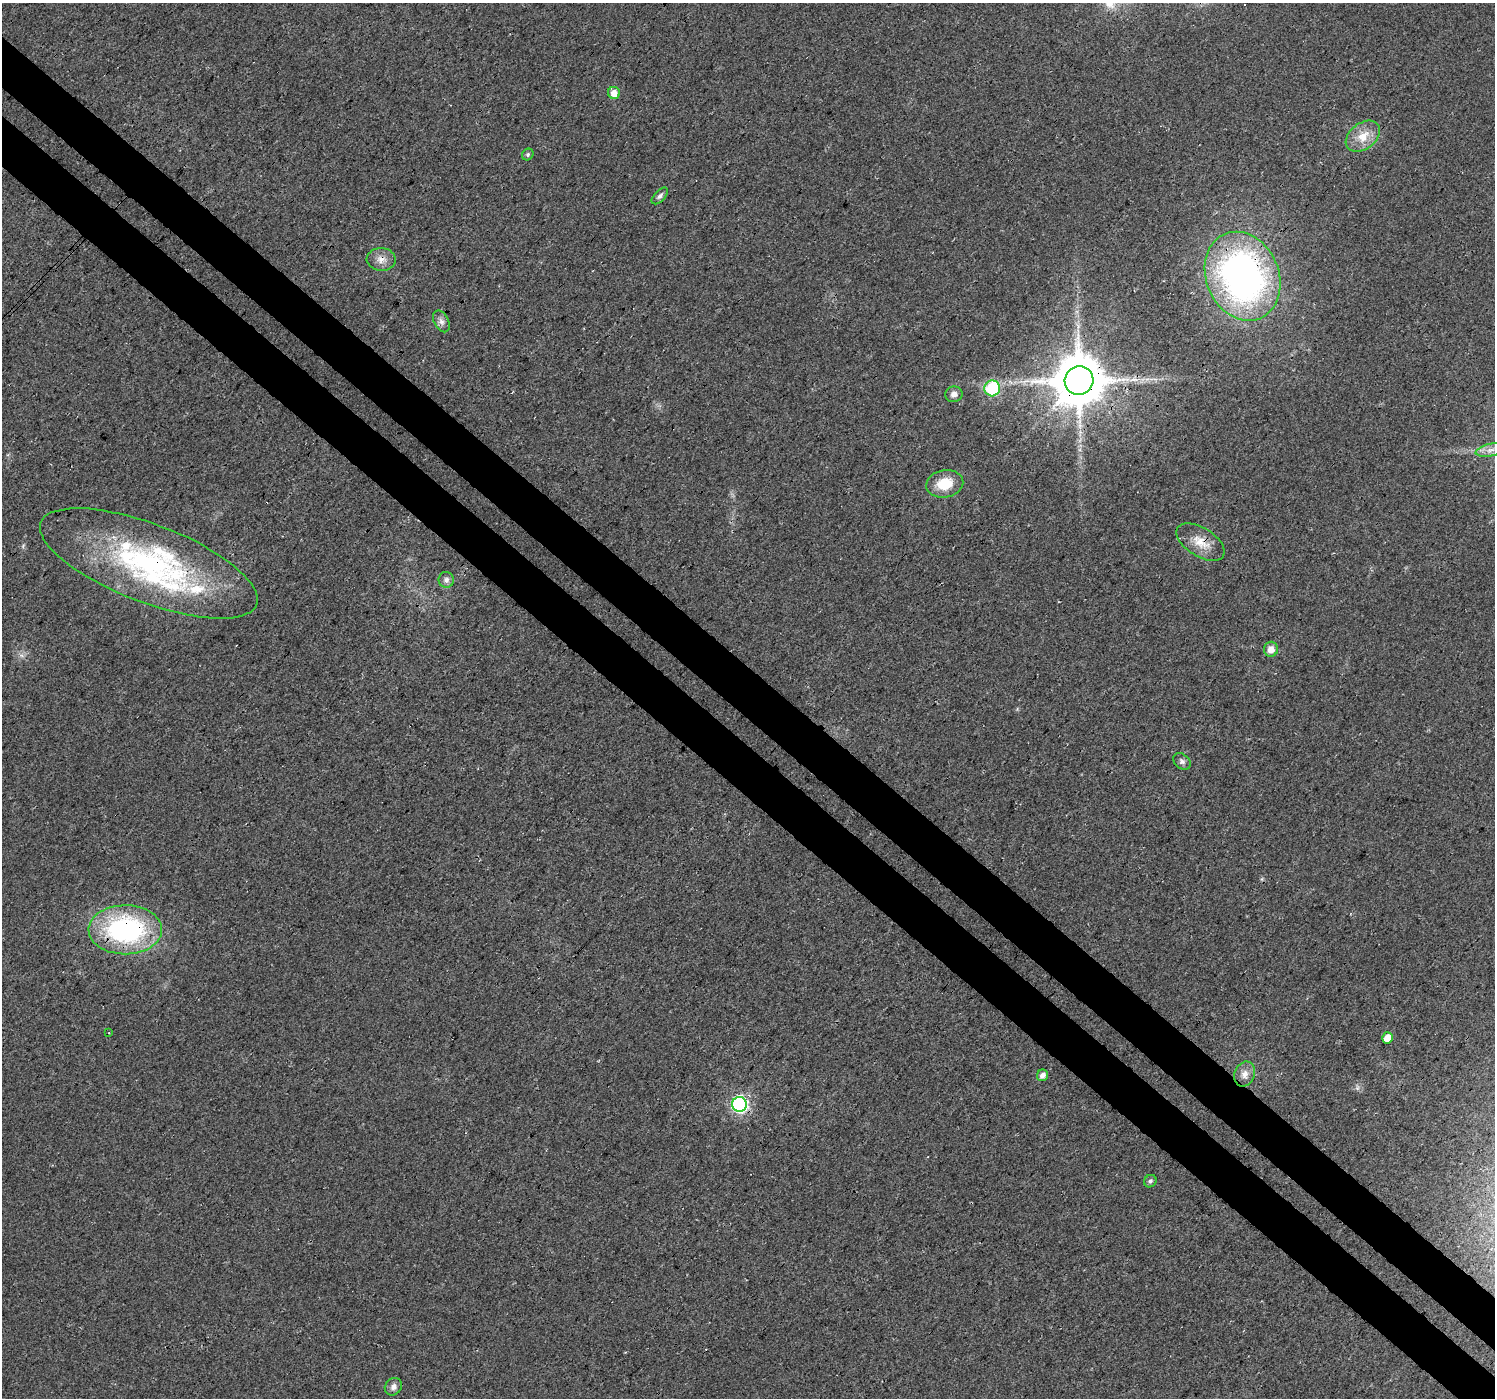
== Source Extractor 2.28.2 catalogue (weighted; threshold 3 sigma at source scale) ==
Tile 6 of 4 x 4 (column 2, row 2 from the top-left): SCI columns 1534-3026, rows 3002-4397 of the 6058 x 6067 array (HDU 1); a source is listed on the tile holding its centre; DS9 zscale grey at full resolution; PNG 1497 x 1400 px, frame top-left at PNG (2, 3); each listed source drawn as its Kron ellipse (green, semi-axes under 4 px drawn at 4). Shown black and unused: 8% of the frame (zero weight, under 3 of 4 exposures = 5% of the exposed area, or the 3 px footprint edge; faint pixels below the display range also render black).
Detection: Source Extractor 2.28.2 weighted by HDU 2 'WHT'; one run over the whole footprint, this tile lists its part. Background 0.0252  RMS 0.0069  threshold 0.0311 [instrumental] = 3 sigma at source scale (4.5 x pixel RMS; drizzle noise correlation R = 1.50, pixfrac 1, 0.0396/0.0396 arcsec/px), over >= 5 px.
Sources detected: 30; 1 inside a brighter object's white glare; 1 cosmic-ray / hot-pixel residue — neither listed nor drawn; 3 inside a brighter listed object's ellipse — not listed separately; the other 25 listed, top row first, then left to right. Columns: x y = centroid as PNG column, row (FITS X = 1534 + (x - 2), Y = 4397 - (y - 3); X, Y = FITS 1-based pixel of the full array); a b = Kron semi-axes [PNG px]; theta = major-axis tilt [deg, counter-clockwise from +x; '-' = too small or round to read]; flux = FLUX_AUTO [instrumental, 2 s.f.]
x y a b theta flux
614 93 6 6 - 6.5
1363 136 19 13 38 13
528 154 6 5 - 1.4
660 196 10 5 46 2.2
381 259 14 11 -3 6.1
1243 276 46 36 -67 280
441 321 11 7 -63 3.5
1079 380 14 14 - 3800
992 388 8 8 - 44
954 394 9 7 10 3.9
1490 450 15 6 13 5.4
945 484 19 13 11 18
1201 542 27 14 -32 13
149 563 116 39 -21 170
446 580 8 7 - 3
1271 649 7 7 - 5.5
1182 761 10 7 -40 2.3
125 930 37 24 1 130
109 1033 3 2 - 0.55
1388 1038 5 5 - 9.3
1245 1074 13 10 68 5.7
1042 1075 6 5 - 3.9
740 1104 7 7 - 170
1150 1181 6 6 - 2
393 1387 9 8 - 3.4
Overlapping masked pixels (flux is a lower limit): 7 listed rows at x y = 381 259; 1243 276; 1079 380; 1201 542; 149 563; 125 930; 740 1104